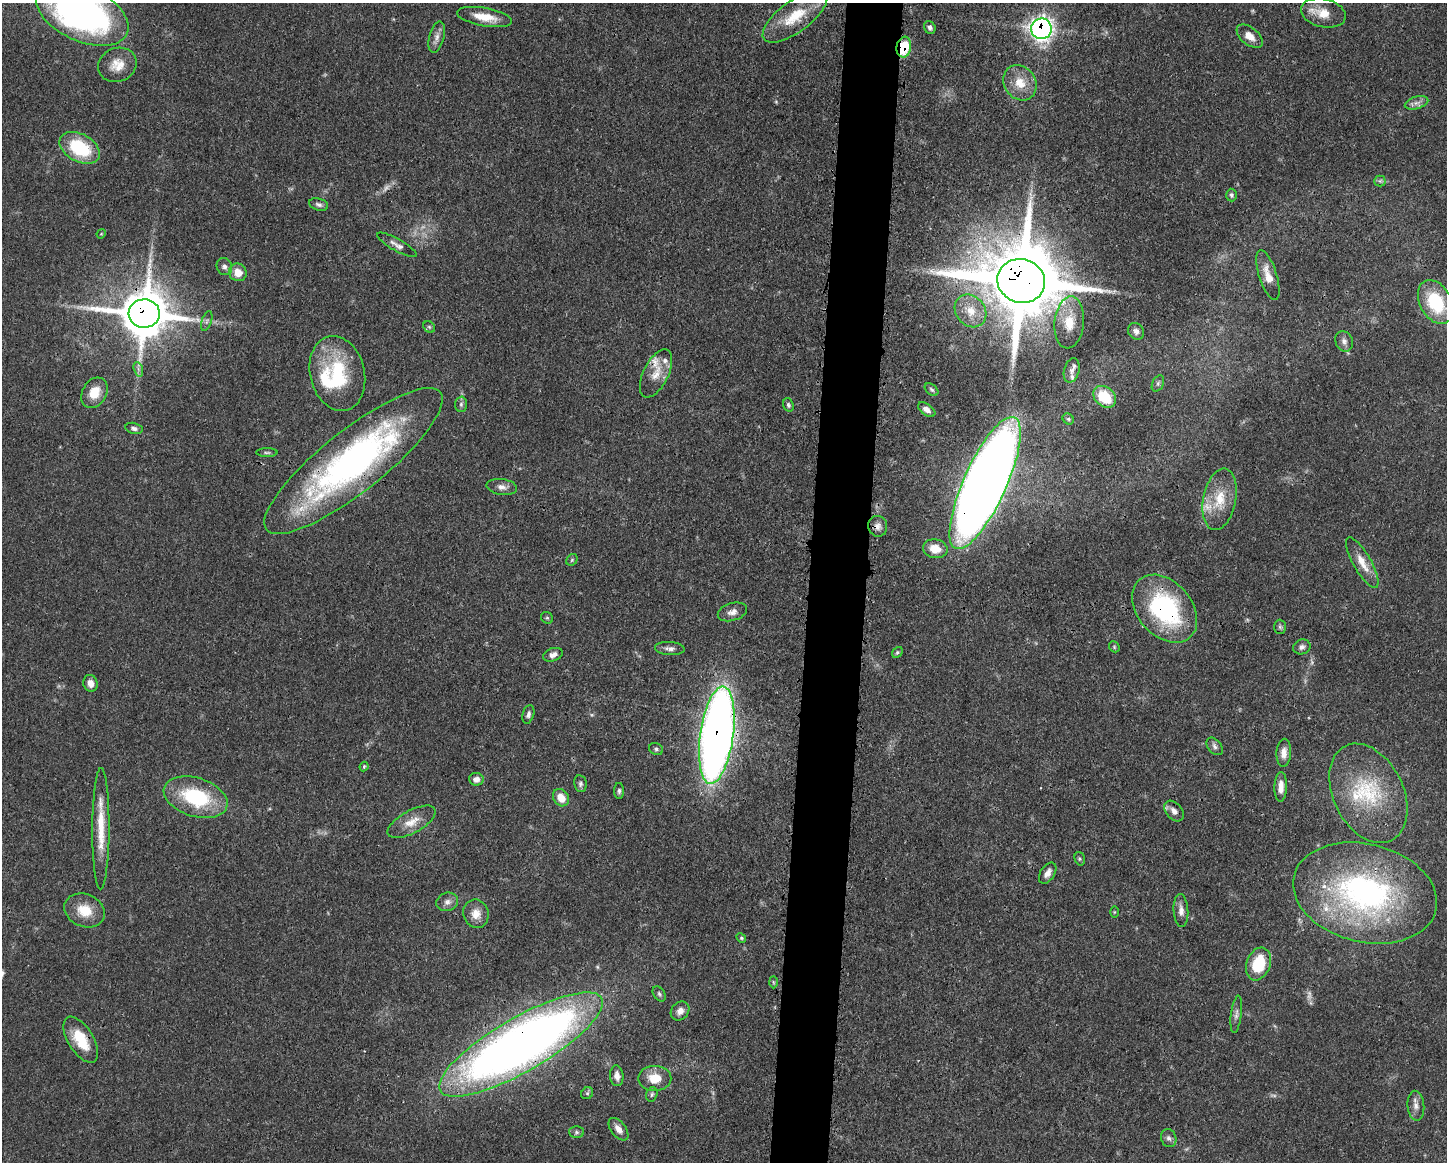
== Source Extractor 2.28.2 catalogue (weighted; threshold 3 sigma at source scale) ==
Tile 5 of 3 x 4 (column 2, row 2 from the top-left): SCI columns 1562-3006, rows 2323-3482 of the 4680 x 4646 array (HDU 1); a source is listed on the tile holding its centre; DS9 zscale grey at full resolution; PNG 1449 x 1164 px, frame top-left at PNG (2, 3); each listed source drawn as its Kron ellipse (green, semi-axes under 4 px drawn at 4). Shown black and unused: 4% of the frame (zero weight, under 3 of 4 exposures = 1% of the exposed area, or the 3 px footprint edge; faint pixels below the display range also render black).
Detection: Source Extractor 2.28.2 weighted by HDU 2 'WHT'; one run over the whole footprint, this tile lists its part. Background 0.0549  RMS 0.0032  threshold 0.0146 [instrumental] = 3 sigma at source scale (4.5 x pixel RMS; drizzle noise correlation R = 1.50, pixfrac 1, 0.05/0.05 arcsec/px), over >= 5 px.
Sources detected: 116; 6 too faint to see at this stretch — neither listed nor drawn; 8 inside a brighter listed object's ellipse — not listed separately; the other 102 listed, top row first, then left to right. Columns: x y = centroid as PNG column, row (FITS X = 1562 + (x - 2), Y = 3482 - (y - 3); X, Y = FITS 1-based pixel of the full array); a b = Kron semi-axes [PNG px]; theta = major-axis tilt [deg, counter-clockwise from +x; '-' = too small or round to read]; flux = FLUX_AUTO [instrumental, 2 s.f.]
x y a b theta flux
82 13 49 27 -25 140
1323 13 23 14 -13 5.6
795 16 38 15 37 12
484 17 28 9 -10 6.1
930 27 6 5 - 1
1041 29 10 10 - 170
1250 36 15 8 -38 3.4
437 37 16 7 75 2
904 47 10 7 81 13
117 65 20 16 23 5.4
1020 83 18 15 -54 6.4
1417 103 12 6 17 1.6
80 148 22 14 -29 20
1380 181 5 5 - 0.67
1231 195 6 5 - 0.66
319 204 10 6 -17 1
101 234 5 3 - 0.3
397 245 22 6 -29 1.9
224 266 9 7 -67 1.3
238 272 9 8 - 4.3
1268 275 26 9 -72 4.6
1021 281 24 21 -18 4300
1436 302 23 15 -62 20
970 311 17 14 -51 5.4
144 313 15 14 - 1600
207 321 10 5 71 0.92
1069 322 26 14 84 7.8
429 327 6 5 - 0.52
1136 331 9 7 -52 1.3
1344 341 10 8 -63 1.5
138 369 7 4 -72 0.9
1072 370 13 7 75 1.8
337 373 38 27 -77 24
656 373 26 12 63 5.4
1158 383 8 5 64 0.88
932 390 8 5 -39 0.66
94 393 16 12 61 5.8
1105 397 12 9 -41 12
461 404 7 6 - 0.83
788 405 7 5 -71 0.67
927 410 10 5 -35 1.8
1068 419 6 5 - 0.56
134 428 9 5 -13 1.1
267 453 10 4 0 0.68
353 461 111 31 38 120
985 483 72 21 66 740
502 487 15 8 -8 2.1
1220 499 31 16 78 9.5
878 526 10 9 - 1.8
935 549 12 9 -10 5.3
572 560 6 5 - 0.55
1362 563 28 9 -60 5.2
1165 609 38 27 -49 45
732 612 15 8 17 2.2
547 618 6 5 - 0.6
1280 627 7 6 - 0.67
1114 647 6 5 - 0.5
1302 647 9 7 18 1.2
670 648 15 6 -4 1.6
897 652 6 4 50 0.5
553 655 10 6 20 1.7
90 683 8 7 - 2.4
528 714 9 5 74 1.1
717 735 49 16 82 340
1215 746 10 6 -51 1.1
656 749 7 5 -27 0.76
1284 753 14 7 86 2.6
364 766 5 3 - 0.39
476 779 7 6 - 1.8
580 784 8 6 -80 0.89
1281 787 15 6 89 2.8
619 791 8 5 90 0.76
1368 793 52 35 -64 26
196 797 33 19 -17 25
561 798 9 7 -56 4.7
1174 811 12 8 -48 1.9
412 822 26 11 29 5
101 829 60 8 90 11
1080 859 7 5 -74 0.54
1048 873 12 7 57 2.2
1365 893 73 49 -14 87
447 902 11 9 18 1.7
85 910 21 16 -23 7.4
1181 911 16 7 -86 2.1
1114 912 5 3 - 0.31
476 914 14 12 -71 3.6
741 938 5 4 - 0.44
1258 964 17 12 70 13
773 982 6 4 -88 0.42
659 994 8 5 -55 0.73
680 1011 10 8 48 2.3
1236 1014 19 5 83 1.5
81 1040 26 12 -58 11
521 1045 93 27 30 380
617 1076 10 6 -84 1.7
655 1078 16 12 1 5.8
587 1093 6 5 - 0.55
652 1094 7 5 74 0.73
1416 1106 15 8 -85 2.2
618 1129 13 7 -52 2.4
576 1132 7 6 - 0.78
1169 1138 9 7 -70 1.2
Overlapping masked pixels (flux is a lower limit): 11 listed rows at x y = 1041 29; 904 47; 1021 281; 144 313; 353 461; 985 483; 878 526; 1165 609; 717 735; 81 1040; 521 1045
Isophote crosses this tile's border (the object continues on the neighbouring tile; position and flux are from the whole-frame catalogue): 1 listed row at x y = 82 13